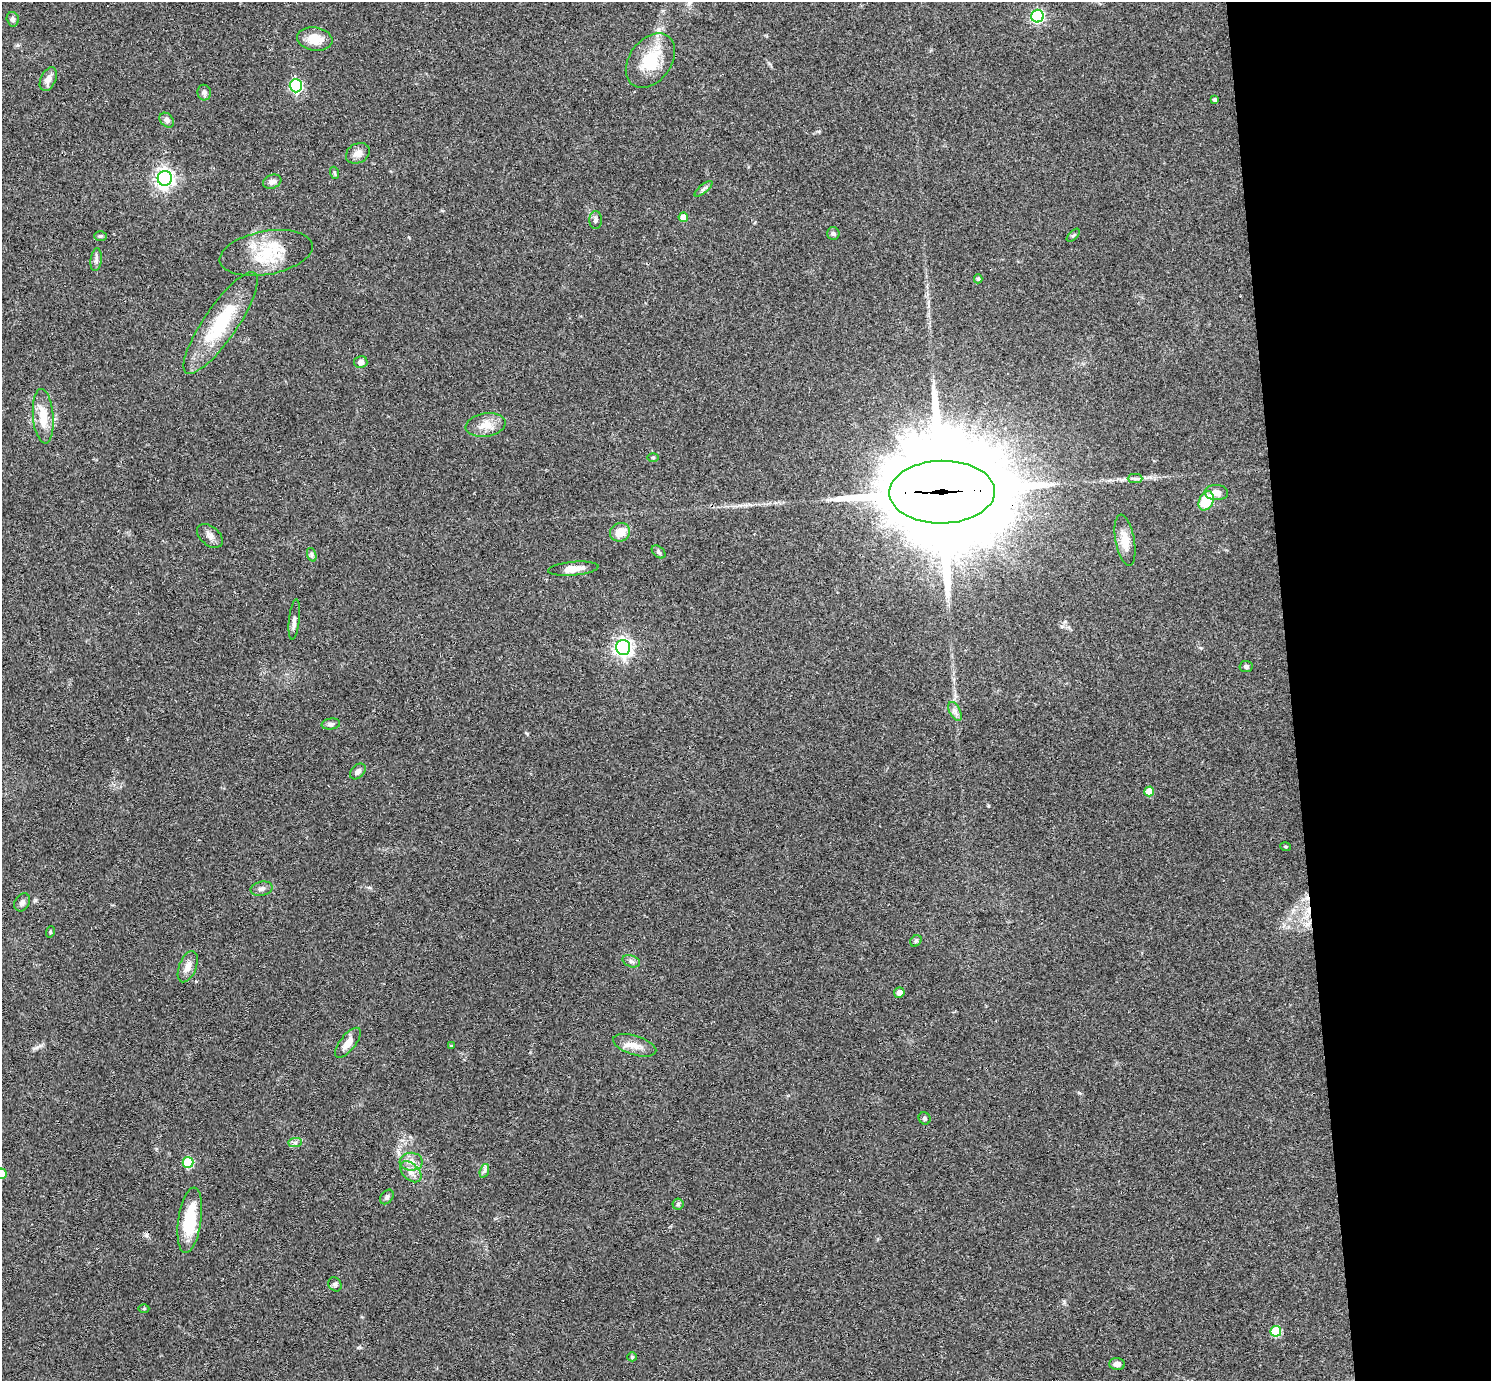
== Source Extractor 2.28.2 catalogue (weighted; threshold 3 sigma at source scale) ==
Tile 6 of 3 x 3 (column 3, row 2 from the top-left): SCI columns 3037-4525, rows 1617-2995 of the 4582 x 4510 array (HDU 1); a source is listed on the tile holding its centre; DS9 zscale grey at full resolution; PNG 1493 x 1383 px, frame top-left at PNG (2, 2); each listed source drawn as its Kron ellipse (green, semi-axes under 4 px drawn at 4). Shown black and unused: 13% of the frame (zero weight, under 3 of 4 exposures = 6% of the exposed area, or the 3 px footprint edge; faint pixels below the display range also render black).
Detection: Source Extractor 2.28.2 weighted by HDU 2 'WHT'; one run over the whole footprint, this tile lists its part. Background 0.081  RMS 0.0058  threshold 0.026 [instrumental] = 3 sigma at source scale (4.5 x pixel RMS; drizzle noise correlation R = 1.50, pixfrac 1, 0.05/0.05 arcsec/px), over >= 5 px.
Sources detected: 74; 2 cosmic-ray / hot-pixel residue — neither listed nor drawn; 2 inside a brighter listed object's ellipse — not listed separately; the other 70 listed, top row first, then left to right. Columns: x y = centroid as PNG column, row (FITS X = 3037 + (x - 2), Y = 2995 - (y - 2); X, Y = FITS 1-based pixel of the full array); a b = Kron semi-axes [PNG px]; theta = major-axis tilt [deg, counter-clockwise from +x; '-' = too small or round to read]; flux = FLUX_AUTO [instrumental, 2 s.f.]
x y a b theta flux
1037 16 6 6 - 83
13 19 7 6 - 1.5
315 39 18 11 -8 9.2
650 61 30 21 53 23
48 79 12 7 66 4.1
296 86 6 6 - 78
204 93 8 6 -78 1.7
1215 100 3 3 - 1.2
167 120 8 6 -48 2.3
358 153 12 9 28 3.8
335 173 6 4 -71 0.81
165 178 7 7 - 250
272 182 9 6 20 2.6
704 189 11 4 40 1.4
683 217 5 5 - 6
596 220 9 6 90 1.6
833 234 6 6 - 1.2
1073 235 8 3 45 0.69
100 236 6 5 - 0.91
266 253 47 21 10 27
96 260 11 5 83 1.8
978 279 4 4 - 0.88
221 323 61 16 56 39
361 362 7 6 - 2.7
43 416 27 10 -85 11
486 425 20 11 9 7.5
653 457 6 4 0 0.69
1135 479 7 4 0 1.2
942 492 53 31 1 18000
1216 493 11 7 -3 4.7
1206 501 10 7 65 22
620 532 10 9 - 8.3
210 536 15 9 -40 3.4
1125 540 26 9 -80 8.5
659 552 8 5 -42 1.2
312 555 7 4 -72 1.1
573 569 25 7 5 6.3
294 619 20 5 84 2.6
623 647 7 7 - 230
1246 667 6 5 - 1.3
955 711 10 5 -63 2.2
331 724 9 5 7 1.4
358 771 9 6 45 2.2
1149 791 5 5 - 7.8
1285 847 5 3 - 0.66
262 889 11 7 12 2.1
22 902 9 7 58 2.1
50 932 6 3 72 0.58
916 941 6 5 - 1.1
631 961 9 5 -20 1.7
188 967 16 8 68 4.5
899 993 5 5 - 3
348 1043 18 7 52 5.6
635 1045 22 9 -17 6.4
451 1046 3 2 - 0.49
925 1118 6 5 - 1.3
295 1142 7 4 1 1.3
188 1162 5 5 - 34
411 1162 11 9 -2 4.3
484 1171 7 4 71 1.3
411 1172 12 8 -44 3.9
2 1174 5 5 - 13
387 1197 8 5 52 1.3
678 1204 5 5 - 1
190 1220 33 11 82 25
335 1284 7 6 - 1.3
144 1308 5 3 - 0.61
1276 1331 5 5 - 31
632 1357 4 4 - 0.71
1117 1364 8 6 -1 2.7
Overlapping masked pixels (flux is a lower limit): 2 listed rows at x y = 266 253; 942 492
Isophote crosses this tile's border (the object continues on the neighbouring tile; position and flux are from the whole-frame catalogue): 1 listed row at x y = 2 1174
Unlisted compact peaks at least as high as the median listed source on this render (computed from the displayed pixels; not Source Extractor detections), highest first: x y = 35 900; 1079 1093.